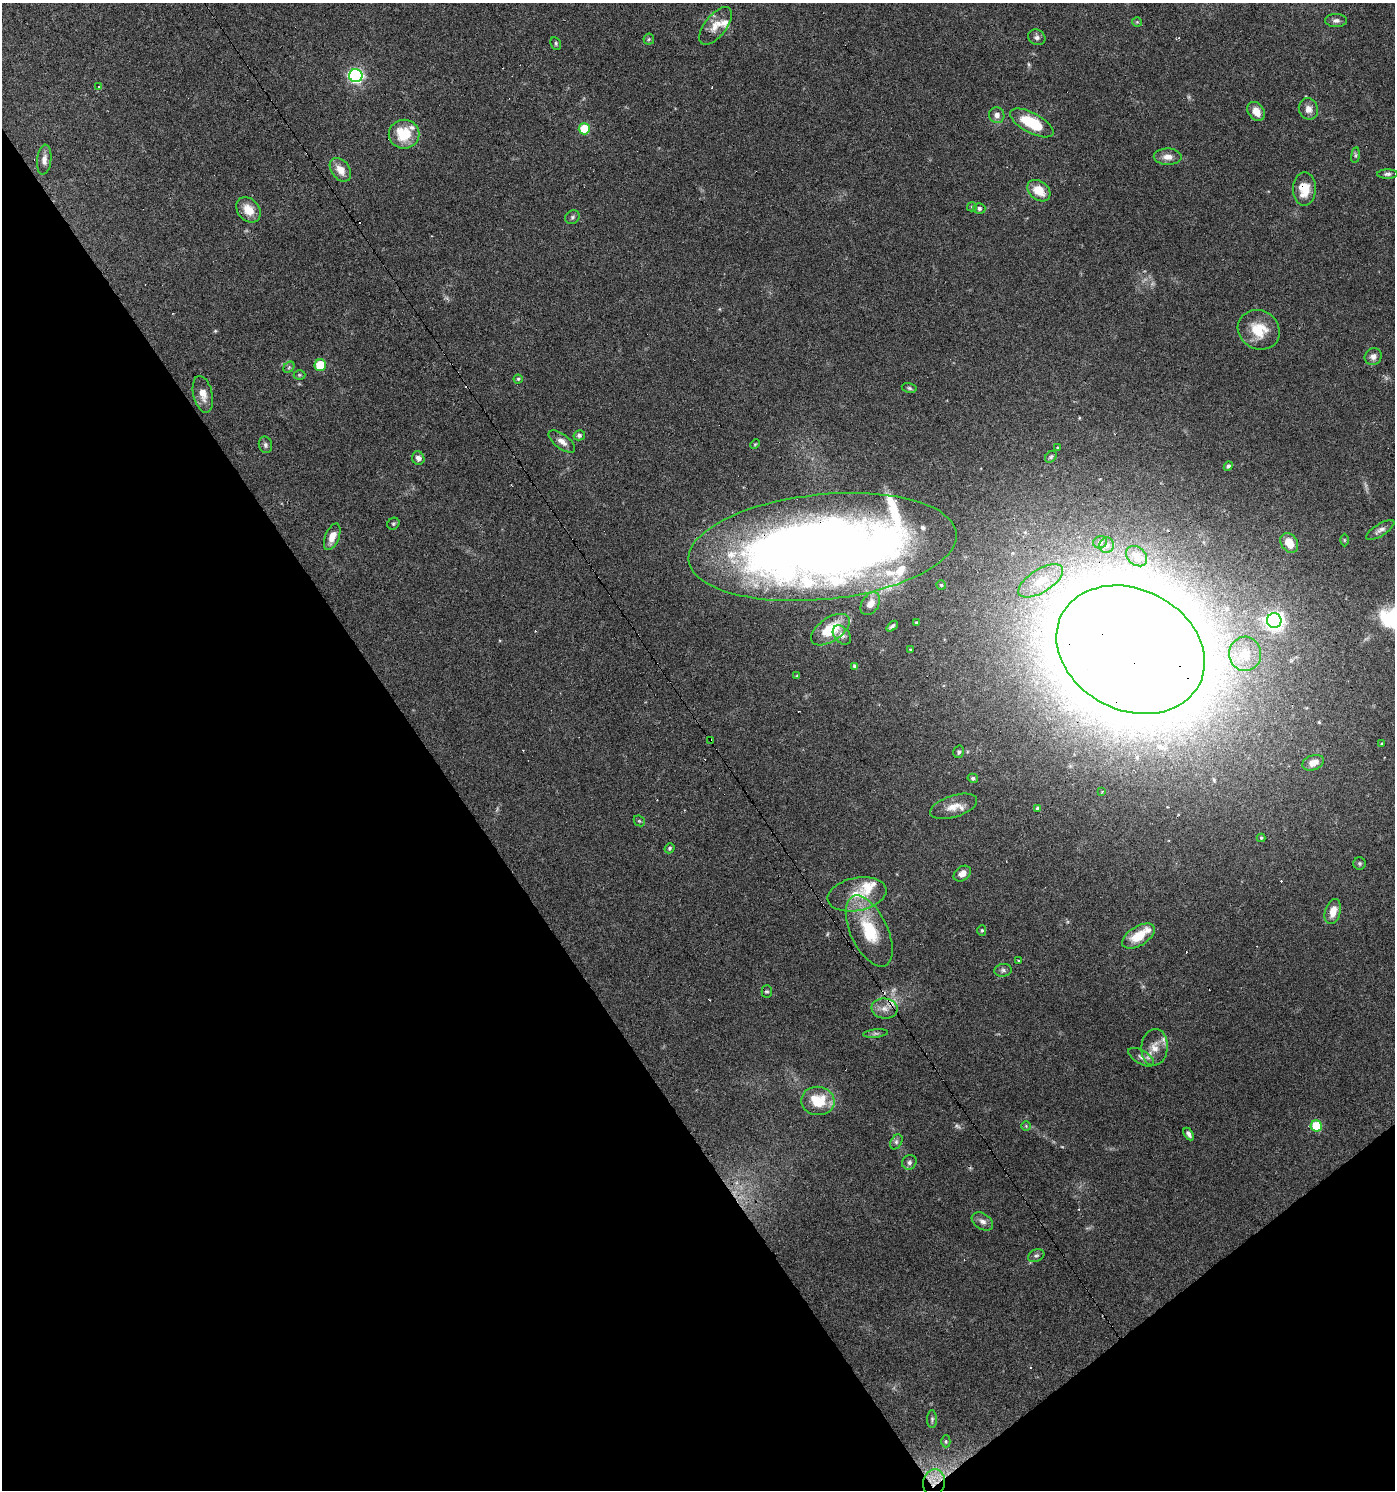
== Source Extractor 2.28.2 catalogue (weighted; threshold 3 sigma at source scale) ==
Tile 14 of 4 x 4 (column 2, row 4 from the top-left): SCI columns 1583-2975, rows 1-1488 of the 5891 x 5955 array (HDU 1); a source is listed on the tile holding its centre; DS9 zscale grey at full resolution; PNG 1397 x 1492 px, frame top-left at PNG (2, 3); each listed source drawn as its Kron ellipse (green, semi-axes under 4 px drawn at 4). Shown black and unused: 35% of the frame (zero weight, under 3 of 6 exposures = <1% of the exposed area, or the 3 px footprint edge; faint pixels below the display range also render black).
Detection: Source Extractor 2.28.2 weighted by HDU 2 'WHT'; one run over the whole footprint, this tile lists its part. Background 0.0616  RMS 0.0035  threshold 0.0143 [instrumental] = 3 sigma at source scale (4.09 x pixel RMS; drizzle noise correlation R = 1.36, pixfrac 0.8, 0.0396/0.0396 arcsec/px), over >= 5 px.
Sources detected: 135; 10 too faint to see at this stretch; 14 cosmic-ray / hot-pixel residue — neither listed nor drawn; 12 inside a brighter listed object's ellipse — not listed separately; the other 99 listed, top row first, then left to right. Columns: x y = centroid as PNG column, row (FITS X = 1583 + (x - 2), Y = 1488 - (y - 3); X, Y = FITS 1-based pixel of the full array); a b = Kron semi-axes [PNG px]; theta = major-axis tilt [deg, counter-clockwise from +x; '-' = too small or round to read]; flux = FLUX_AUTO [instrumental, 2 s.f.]
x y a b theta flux
1336 20 11 6 0 1.3
1137 22 5 5 - 0.42
716 26 22 11 51 4.2
1037 37 9 7 -25 1.1
649 39 6 5 - 0.53
556 43 6 5 - 0.58
356 76 7 6 - 69
99 87 3 3 - 1.7
1308 109 11 9 -69 2.4
1256 111 10 7 -52 3.6
997 115 8 7 - 1.8
1032 123 24 10 -28 14
584 129 6 5 - 11
404 134 15 14 - 11
1355 155 8 4 82 0.56
1168 157 14 8 -1 2.8
44 160 15 7 84 2.2
340 170 13 9 -54 3.8
1387 174 10 4 1 0.88
1304 189 16 11 89 7.1
1039 191 13 9 -39 6.5
972 207 5 4 - 0.43
979 208 6 5 - 0.84
248 210 14 10 -51 4.9
572 217 7 6 - 0.75
1259 330 21 19 -31 8.6
1373 357 9 8 - 2
320 365 6 6 - 11
289 367 6 4 46 0.59
299 375 6 5 - 0.43
518 379 4 4 - 0.43
909 388 7 5 -12 0.6
203 394 19 9 -77 3.4
579 435 6 5 - 0.81
562 441 16 7 -37 2.3
755 444 5 3 - 0.32
265 445 8 6 -77 0.93
1057 448 4 3 - 0.31
1051 457 7 5 45 0.62
418 458 7 6 - 1.7
1228 466 5 4 - 0.84
393 524 6 5 - 0.55
1380 530 16 6 32 1.6
332 537 14 7 68 3.7
1344 540 6 4 -90 0.39
1100 542 7 6 - 1
1289 543 10 8 -54 5.2
1107 545 8 7 - 1.4
822 547 135 52 6 500
1137 556 12 8 -42 2.9
1041 581 25 11 32 8.9
941 585 5 4 - 0.48
870 604 12 8 56 3.3
1274 621 7 7 - 140
916 623 3 3 - 0.41
892 626 6 3 41 0.67
830 630 22 11 34 12
842 635 11 7 -50 1.5
911 650 4 2 - 0.34
1131 650 77 60 -27 4300
1245 654 17 16 - 6.7
855 666 4 4 - 1
797 676 4 4 - 0.45
710 741 2 2 - 1.1
1382 744 3 3 - 0.63
959 752 6 5 - 0.77
1313 763 11 7 21 3.1
973 778 5 4 - 0.84
1102 792 3 2 - 0.37
954 806 24 11 18 4.5
1037 808 3 3 - 0.44
639 821 6 5 - 0.45
1261 838 4 4 - 0.4
670 848 5 4 - 0.55
1360 863 6 6 - 0.61
962 874 9 6 37 2.4
857 894 30 16 11 8.6
1333 912 13 7 73 3.9
982 930 5 4 - 0.45
869 931 38 18 -65 16
1138 936 18 9 31 7.9
1018 960 3 2 - 0.4
1003 970 9 6 7 0.9
767 992 6 5 - 0.57
885 1008 13 10 -8 3
875 1033 12 4 7 0.86
1155 1047 18 13 84 4.6
1141 1057 14 6 -30 1.7
818 1101 17 14 -8 10
1026 1126 5 5 - 0.39
1316 1126 5 5 - 13
1189 1134 7 4 -58 1.1
896 1142 8 5 60 0.97
909 1162 7 7 - 1
982 1221 11 7 -33 1.8
1036 1256 8 6 24 0.81
932 1419 9 5 90 0.65
946 1441 6 4 -89 0.5
934 1482 13 11 74 3.8
Overlapping masked pixels (flux is a lower limit): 7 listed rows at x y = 1304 189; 822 547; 1131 650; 710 741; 869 931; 1138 936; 934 1482